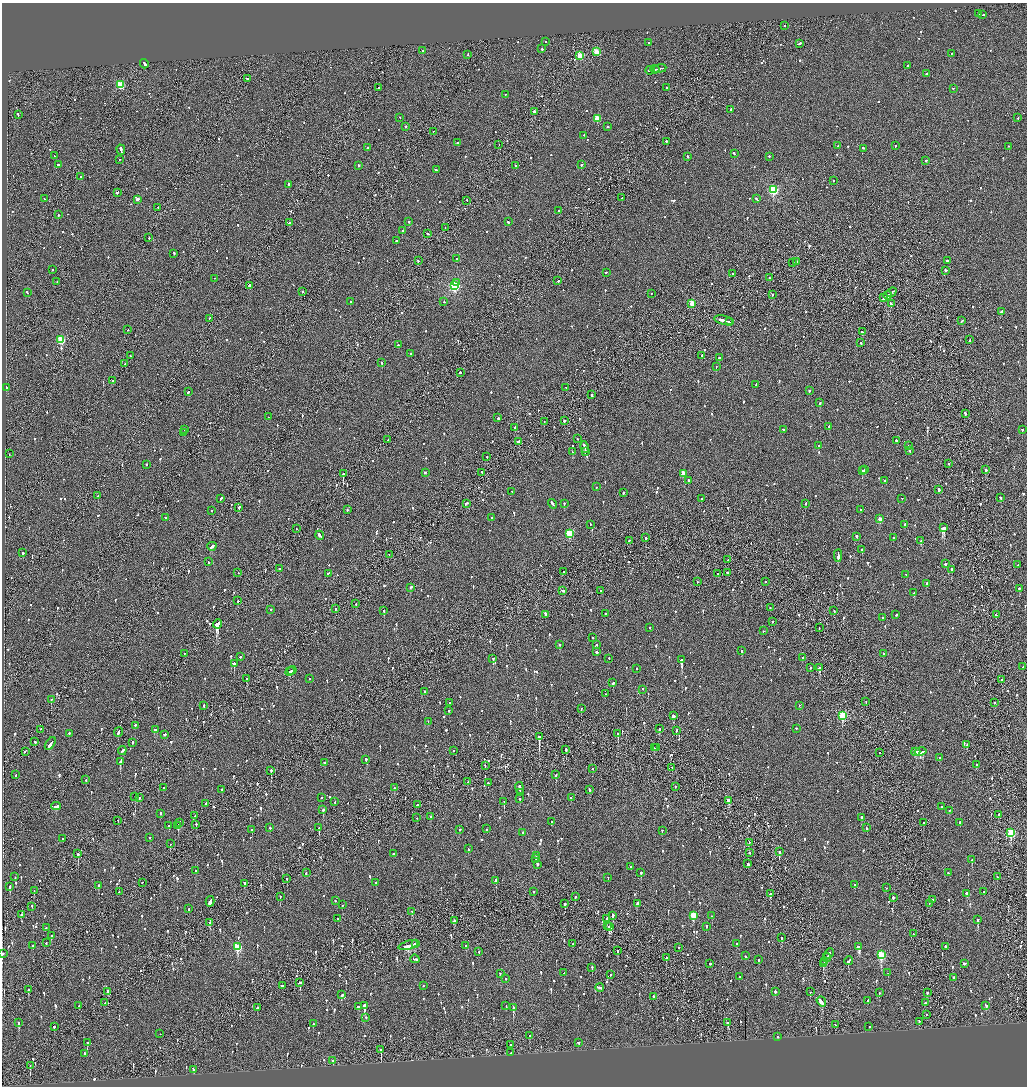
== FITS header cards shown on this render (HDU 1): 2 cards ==
NAXIS1  =                 2050
NAXIS2  =                 2168

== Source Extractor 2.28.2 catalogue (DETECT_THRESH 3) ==
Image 2050 x 2168 px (HDU 1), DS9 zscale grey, zoomed out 1/2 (1 PNG px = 2 x 2 image px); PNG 1029 x 1088 px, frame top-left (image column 2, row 2168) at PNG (2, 3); each listed source drawn as its Kron ellipse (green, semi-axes under 4 px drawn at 4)
Background -0.077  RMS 0.062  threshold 0.185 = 3 sigma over >= 5 px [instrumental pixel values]
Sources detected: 1319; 59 cannot appear on this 1/2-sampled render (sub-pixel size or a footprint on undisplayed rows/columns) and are neither listed nor drawn; of the other 1260, the 500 brightest by FLUX_AUTO listed and drawn (760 fainter detections omitted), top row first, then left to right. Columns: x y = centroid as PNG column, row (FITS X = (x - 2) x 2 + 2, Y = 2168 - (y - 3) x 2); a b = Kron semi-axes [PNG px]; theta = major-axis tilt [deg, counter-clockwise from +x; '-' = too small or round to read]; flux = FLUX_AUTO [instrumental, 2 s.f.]
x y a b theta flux
978 14 2 2 - 65
983 15 2 1 - 67
785 26 2 2 - 92
546 42 2 1 - 140
649 43 2 2 - 120
799 44 4 2 - 150
541 49 2 2 - 110
423 51 2 2 - 110
596 52 3 3 - 300
951 54 2 2 - 110
468 55 3 1 - 76
580 56 3 3 - 390
144 64 5 2 - 200
907 66 2 2 - 510
659 69 7 2 9 590
655 70 4 2 - 470
650 71 4 2 - 240
926 74 2 2 - 88
247 79 2 1 - 410
120 85 3 3 - 770
378 88 2 1 - 330
667 88 2 2 - 100
953 89 2 1 - 58
505 95 2 1 - 58
731 110 3 2 - 97
535 112 3 2 - 240
18 115 3 2 - 160
400 118 2 2 - 63
1018 118 2 2 - 81
597 119 3 3 - 330
405 127 2 2 - 160
608 127 2 2 - 98
434 132 2 1 - 55
584 136 2 2 - 63
666 142 2 1 - 280
458 143 3 2 - 92
499 145 2 1 - 60
838 146 2 2 - 180
895 146 2 2 - 150
1008 147 2 2 - 72
367 148 2 2 - 65
864 149 3 2 - 140
121 150 5 2 - 550
734 154 3 2 - 210
54 156 2 2 - 61
688 157 3 2 - 99
769 157 2 2 - 200
120 160 2 2 - 150
926 161 2 2 - 390
58 165 3 2 - 120
581 165 2 2 - 160
359 166 3 2 - 130
515 166 2 1 - 110
436 170 3 2 - 100
81 177 2 2 - 170
833 181 2 2 - 62
289 185 4 2 - 330
773 190 3 3 - 1200
117 193 3 2 - 85
622 198 2 2 - 57
44 199 2 2 - 92
756 199 4 2 - 100
137 200 2 2 - 97
467 201 2 1 - 70
158 208 2 2 - 73
559 211 2 2 - 58
58 215 2 2 - 100
409 222 2 2 - 130
508 222 3 2 - 81
289 223 2 2 - 65
445 228 2 1 - 100
402 231 2 2 - 110
428 234 3 2 - 130
149 238 2 1 - 84
396 241 2 2 - 170
174 254 2 2 - 67
457 259 2 1 - 300
418 261 2 2 - 65
947 261 2 2 - 82
796 262 2 2 - 200
793 263 2 2 - 120
52 270 2 2 - 67
946 271 2 2 - 150
606 273 2 2 - 110
732 274 2 2 - 68
769 278 2 1 - 74
214 279 2 2 - 60
558 281 2 2 - 61
57 282 2 2 - 110
456 283 2 2 - 86
249 286 2 2 - 240
454 286 3 3 - 1700
303 292 2 2 - 180
27 293 3 2 - 92
891 293 5 1 - 230
651 294 2 2 - 59
772 295 2 2 - 100
888 296 4 2 - 400
884 298 4 2 - 130
350 302 2 2 - 110
444 302 2 1 - 76
692 304 3 2 - 270
891 304 3 2 - 110
1002 312 4 2 - 150
209 319 2 1 - 60
724 321 9 2 -13 480
962 321 3 2 - 60
729 322 3 2 - 280
128 330 2 2 - 100
862 332 2 2 - 60
61 340 3 3 - 560
970 340 2 2 - 59
861 343 2 2 - 73
398 345 2 2 - 83
411 354 3 2 - 190
130 356 2 1 - 55
702 356 2 2 - 83
719 358 2 2 - 260
382 363 2 2 - 220
125 364 2 1 - 97
716 367 2 2 - 220
460 373 2 2 - 170
113 381 2 1 - 140
756 385 3 2 - 84
6 388 3 2 - 180
566 388 2 2 - 100
809 391 2 2 - 120
188 392 3 2 - 120
591 395 2 1 - 320
820 403 2 2 - 250
965 414 3 2 - 100
268 417 2 1 - 120
498 418 3 2 - 120
564 421 2 2 - 120
544 422 2 1 - 62
829 427 2 2 - 55
515 428 2 2 - 100
184 430 2 2 - 110
783 430 2 2 - 64
1022 430 2 2 - 75
183 433 2 2 - 130
577 439 2 2 - 59
388 440 2 1 - 76
896 441 3 2 - 61
518 442 3 2 - 150
819 446 2 2 - 240
908 446 2 2 - 90
585 448 6 2 -78 450
909 451 2 2 - 79
573 452 2 2 - 90
585 452 2 2 - 110
9 454 2 1 - 100
487 457 2 2 - 87
948 464 2 1 - 73
146 465 2 2 - 68
864 470 2 2 - 55
986 470 2 2 - 120
862 471 2 2 - 380
425 473 2 2 - 100
482 473 3 1 - 120
343 474 2 1 - 630
683 474 3 3 - 210
688 481 2 2 - 84
885 481 2 2 - 88
596 487 2 2 - 77
939 490 3 2 - 310
512 492 2 2 - 57
623 493 2 2 - 170
98 496 2 1 - 210
1000 498 2 2 - 100
221 499 4 2 - 280
702 499 2 1 - 100
902 499 2 1 - 99
466 504 3 2 - 110
552 504 5 2 - 200
564 504 2 2 - 97
806 504 2 2 - 99
239 508 2 2 - 200
347 510 2 2 - 110
861 510 3 2 - 73
212 511 2 1 - 58
165 518 2 2 - 89
491 518 2 1 - 59
880 519 3 2 - 120
590 525 2 1 - 87
905 525 3 2 - 97
943 528 3 2 - 2000
296 529 2 2 - 140
569 534 3 3 - 570
320 536 4 2 - 200
857 537 3 2 - 110
645 538 2 2 - 92
893 538 2 1 - 73
629 541 2 1 - 100
921 541 4 2 - 330
212 547 4 2 - 390
862 550 2 2 - 81
23 553 2 2 - 440
389 555 2 1 - 63
838 556 6 2 86 310
728 560 2 2 - 77
208 562 2 2 - 99
946 564 2 2 - 240
1018 565 2 2 - 63
279 569 2 2 - 75
952 570 3 2 - 510
563 572 2 2 - 60
238 573 2 2 - 120
328 573 3 2 - 95
727 573 2 2 - 79
718 574 2 2 - 55
906 575 2 1 - 88
697 582 2 1 - 270
765 582 2 1 - 120
926 584 3 2 - 58
410 588 3 2 - 120
1019 589 2 2 - 160
563 591 3 2 - 89
601 591 2 2 - 390
914 593 3 2 - 130
238 601 2 2 - 340
356 604 2 1 - 58
770 608 2 2 - 63
335 609 2 1 - 58
270 610 2 2 - 100
384 611 2 2 - 270
834 611 2 2 - 72
605 614 2 2 - 66
545 615 4 2 - 140
896 615 2 2 - 79
996 615 3 2 - 82
882 618 2 2 - 530
772 622 2 2 - 58
217 624 4 2 - 18000
650 628 2 1 - 130
819 628 2 1 - 59
763 631 2 2 - 67
593 638 2 2 - 68
560 645 2 2 - 59
596 645 3 2 - 130
742 651 2 2 - 60
597 652 2 2 - 67
184 654 2 2 - 64
883 654 2 2 - 74
240 657 2 2 - 280
803 658 2 2 - 96
493 659 2 2 - 130
609 659 2 2 - 67
682 660 2 2 - 1600
234 664 2 2 - 350
1023 667 2 2 - 64
810 668 2 2 - 64
820 668 2 2 - 440
636 669 2 2 - 70
292 671 4 2 - 130
290 672 5 1 - 180
247 679 3 2 - 180
309 679 2 2 - 75
1001 680 3 2 - 63
613 683 3 2 - 130
643 690 2 2 - 66
425 692 2 2 - 59
605 694 2 2 - 68
51 700 2 1 - 64
866 702 2 2 - 66
449 703 2 2 - 66
994 703 2 2 - 130
204 706 2 2 - 85
799 706 2 1 - 91
581 709 2 1 - 57
449 711 2 2 - 89
673 716 3 2 - 530
842 716 4 3 - 890
428 722 2 1 - 64
135 726 2 2 - 120
659 729 2 2 - 120
796 729 2 2 - 75
41 730 2 1 - 56
155 730 4 2 - 480
676 731 3 2 - 56
118 732 5 2 - 180
69 734 2 2 - 130
618 734 2 2 - 340
164 735 3 2 - 300
539 737 3 2 - 5300
35 742 3 2 - 92
132 743 2 2 - 70
50 744 7 2 55 270
967 745 2 2 - 120
654 748 2 1 - 80
656 748 2 2 - 57
566 750 2 2 - 470
122 751 4 2 - 160
453 751 2 2 - 81
25 752 4 2 - 92
916 752 4 2 - 280
920 752 6 2 12 620
879 753 2 1 - 61
940 758 2 2 - 68
366 760 2 2 - 110
120 762 3 2 - 500
325 763 2 2 - 94
976 765 2 2 - 69
485 766 2 2 - 100
672 768 2 1 - 58
593 769 2 2 - 72
271 771 2 2 - 300
16 775 2 2 - 130
556 775 2 2 - 260
86 780 2 2 - 76
468 782 3 2 - 140
488 783 2 2 - 63
675 787 2 1 - 58
164 788 3 2 - 88
394 788 2 2 - 57
520 788 6 2 -80 320
222 790 2 2 - 110
589 790 2 2 - 180
520 793 2 2 - 110
135 797 2 2 - 60
139 798 2 1 - 66
321 798 2 2 - 100
571 798 2 2 - 78
520 799 2 2 - 70
729 801 3 2 - 500
335 802 3 2 - 67
504 802 2 2 - 310
206 804 2 2 - 82
417 805 2 2 - 140
56 807 5 2 - 150
941 807 2 2 - 93
323 810 2 2 - 260
949 811 2 2 - 56
160 814 2 2 - 60
998 815 2 1 - 56
195 816 2 2 - 120
430 817 2 2 - 180
417 818 2 1 - 270
861 818 3 2 - 160
118 821 2 1 - 89
552 822 2 2 - 100
180 823 2 2 - 120
924 823 2 2 - 67
960 823 3 2 - 97
196 825 2 2 - 190
169 826 2 2 - 79
178 826 4 2 - 350
270 828 2 2 - 68
319 828 2 2 - 390
866 828 3 2 - 97
487 829 2 2 - 60
252 830 2 2 - 110
460 830 2 2 - 93
662 831 2 2 - 72
523 833 2 2 - 89
1011 833 4 3 - 890
150 838 2 2 - 68
62 839 2 2 - 160
749 843 2 1 - 58
170 844 2 1 - 100
468 849 2 2 - 56
779 852 3 2 - 210
750 853 2 2 - 79
78 854 2 1 - 290
394 854 3 1 - 130
536 856 3 2 - 130
536 859 3 2 - 140
972 860 3 2 - 120
748 864 2 2 - 530
537 865 3 2 - 160
631 867 2 2 - 62
195 871 2 2 - 98
306 873 2 2 - 110
641 873 2 2 - 280
948 873 2 2 - 86
15 877 2 2 - 82
997 877 2 2 - 60
608 878 2 2 - 66
287 879 2 2 - 94
496 881 3 2 - 200
142 883 2 1 - 59
376 883 2 2 - 59
245 884 2 2 - 680
855 885 2 2 - 63
98 886 3 2 - 130
10 887 2 2 - 160
886 888 2 1 - 64
34 891 2 1 - 100
119 892 2 1 - 95
534 892 2 2 - 56
984 892 2 1 - 55
770 894 3 2 - 200
967 894 3 2 - 920
280 897 2 2 - 70
575 897 2 2 - 240
893 898 2 2 - 260
933 900 2 2 - 140
335 901 2 2 - 58
210 902 5 2 - 3100
565 904 2 2 - 460
637 904 3 2 - 130
929 904 2 1 - 61
342 905 2 2 - 73
32 907 2 1 - 84
189 909 2 2 - 160
412 912 3 2 - 100
21 915 2 2 - 130
613 916 3 2 - 660
693 916 3 3 - 410
712 916 2 2 - 75
338 919 2 2 - 150
607 919 2 2 - 120
978 920 3 2 - 270
454 921 3 2 - 130
210 923 2 2 - 180
608 926 3 1 - 320
610 927 4 2 - 590
707 927 2 2 - 62
46 928 2 2 - 61
913 934 2 1 - 100
51 936 2 2 - 93
781 938 2 2 - 140
46 943 2 2 - 65
415 944 3 2 - 220
573 944 2 2 - 110
737 944 2 2 - 210
33 946 2 2 - 120
408 946 10 3 15 370
466 946 3 2 - 79
238 947 3 3 - 640
859 947 4 2 - 2100
945 947 2 2 - 82
679 948 2 2 - 73
618 951 2 2 - 61
479 952 2 2 - 56
3 954 2 2 - 220
829 954 6 2 64 220
881 955 4 3 - 800
745 956 2 2 - 75
666 958 3 2 - 120
827 958 4 2 - 190
415 959 5 2 - 150
758 960 2 2 - 87
849 961 4 2 - 120
825 962 3 2 - 140
710 964 2 2 - 310
824 964 4 2 - 170
964 964 3 2 - 260
592 968 2 2 - 93
564 973 2 2 - 85
888 973 2 2 - 57
500 974 2 2 - 65
610 975 2 1 - 57
740 977 2 2 - 62
953 978 2 2 - 210
506 979 2 2 - 68
300 983 4 2 - 150
282 986 2 2 - 73
423 986 2 2 - 66
600 988 4 2 - 210
28 990 2 2 - 170
108 992 3 2 - 150
775 992 2 2 - 170
810 992 2 2 - 65
879 993 2 2 - 84
927 993 3 2 - 360
342 995 3 2 - 87
653 997 2 2 - 57
868 1001 2 2 - 80
821 1002 5 2 - 240
105 1003 2 1 - 130
925 1003 2 2 - 110
79 1006 3 2 - 78
364 1006 3 2 - 670
506 1006 3 2 - 64
986 1006 3 2 - 110
358 1007 3 2 - 80
257 1008 2 2 - 150
513 1008 3 2 - 400
926 1015 2 2 - 65
366 1018 2 2 - 79
919 1022 2 2 - 95
19 1023 3 2 - 170
728 1023 3 2 - 130
313 1024 2 2 - 90
835 1025 2 2 - 68
54 1027 2 2 - 300
869 1027 2 2 - 190
160 1034 2 2 - 85
529 1036 3 2 - 94
778 1037 2 2 - 94
87 1043 3 2 - 140
578 1043 3 2 - 84
511 1045 2 1 - 69
381 1050 2 2 - 400
511 1053 2 2 - 57
84 1054 2 2 - 270
333 1061 2 2 - 200
30 1066 2 1 - 73
194 1070 3 2 - 200
At the frame edge (FLAGS 8, measured only in part): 1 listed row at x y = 3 954
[760 fainter detections neither listed nor drawn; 59 sub-pixel or undisplayed-footprint detections neither listed nor drawn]